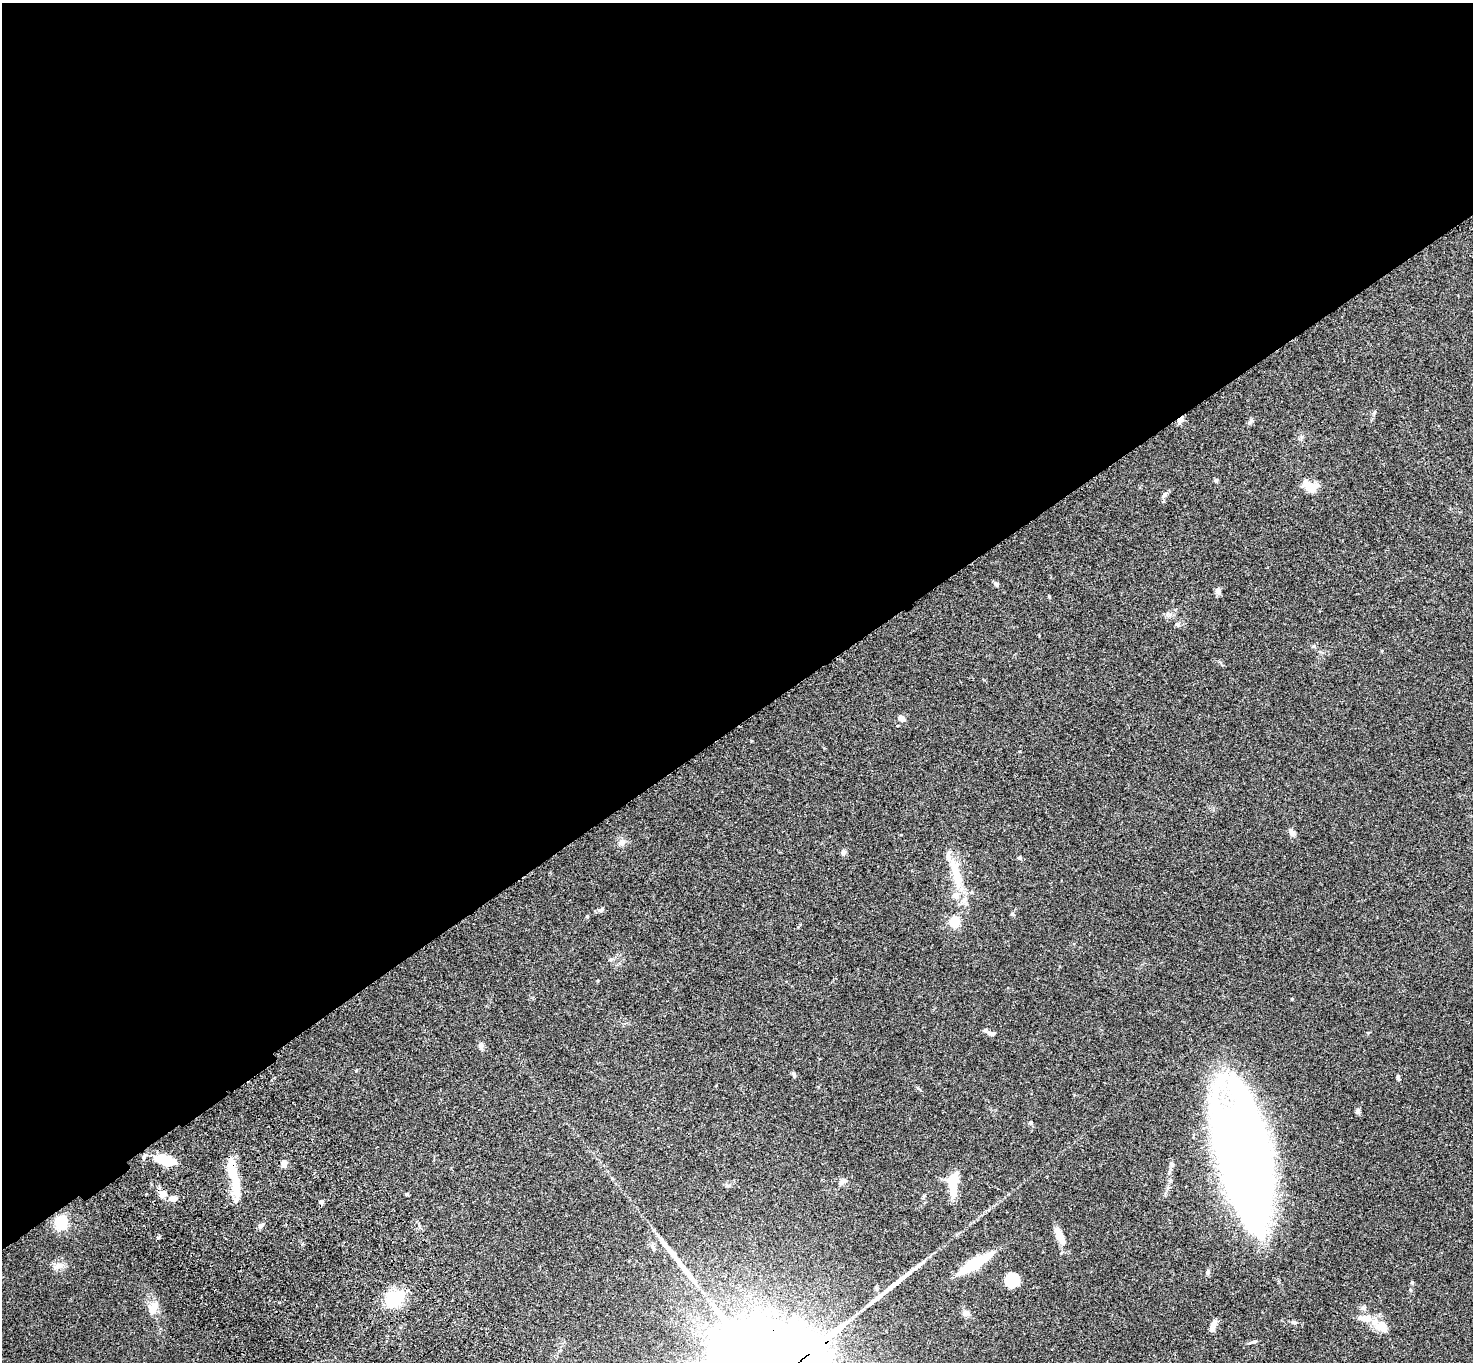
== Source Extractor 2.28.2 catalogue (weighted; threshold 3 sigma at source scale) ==
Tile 2 of 4 x 4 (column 2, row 1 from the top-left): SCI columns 1574-3044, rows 4320-5679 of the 6091 x 6060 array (HDU 1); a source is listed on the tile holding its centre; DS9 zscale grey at full resolution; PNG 1475 x 1364 px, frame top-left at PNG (2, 3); no overlay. Shown black and unused: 53% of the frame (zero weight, under 3 of 4 exposures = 6% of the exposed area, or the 3 px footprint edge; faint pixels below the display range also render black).
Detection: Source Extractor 2.28.2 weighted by HDU 2 'WHT'; one run over the whole footprint, this tile lists its part. Background 0.0792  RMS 0.0059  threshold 0.0263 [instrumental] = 3 sigma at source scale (4.5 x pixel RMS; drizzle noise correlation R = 1.50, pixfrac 1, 0.05/0.05 arcsec/px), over >= 5 px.
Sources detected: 63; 3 inside a brighter object's white glare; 1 cosmic-ray / hot-pixel residue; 2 long thin detections or spike segments (spike, bleed or trail) — not listed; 5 inside a brighter listed object's ellipse — not listed separately; the other 52 listed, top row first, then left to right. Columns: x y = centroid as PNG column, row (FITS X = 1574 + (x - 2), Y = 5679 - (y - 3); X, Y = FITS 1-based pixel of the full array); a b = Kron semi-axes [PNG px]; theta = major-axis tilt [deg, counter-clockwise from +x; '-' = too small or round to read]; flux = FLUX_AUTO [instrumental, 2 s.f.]
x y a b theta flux
1181 420 9 6 40 2.1
1250 421 10 5 42 1.5
1216 480 5 5 - 0.97
1310 488 27 11 -47 7.1
1165 495 10 6 46 1.9
996 584 6 5 - 1.3
1218 591 10 7 -69 2
902 718 8 6 -41 3.3
1292 832 9 6 -45 2.6
622 842 10 8 -87 2.8
843 852 8 6 69 1.6
1019 858 5 4 - 0.8
956 877 31 10 -74 17
601 910 8 6 29 1.5
1013 914 6 4 -21 0.79
587 916 5 4 - 0.75
955 922 10 8 -81 12
991 1033 12 6 -20 2
481 1046 8 7 - 2
794 1075 9 4 -71 1
1398 1077 7 4 82 0.96
1358 1111 7 6 - 1.3
1031 1123 6 4 71 0.75
1242 1151 98 40 -82 710
144 1157 9 4 72 1.4
166 1161 22 11 -12 16
284 1163 7 6 - 3.6
1172 1164 7 6 - 1.5
842 1181 10 6 38 2.2
953 1184 25 10 90 17
236 1185 30 10 -87 15
727 1185 9 4 -27 1.2
163 1193 7 7 - 5.6
407 1194 4 4 - 0.67
173 1199 7 6 - 4
61 1222 6 6 - 82
261 1225 9 6 31 1.6
1060 1236 22 9 -63 6.9
975 1263 39 9 31 27
58 1266 16 8 19 3.9
1207 1272 8 5 74 1.2
1011 1279 16 11 45 9.2
1412 1282 5 4 - 0.65
1410 1290 5 3 - 0.65
395 1298 21 16 28 26
153 1307 15 11 64 6.5
966 1313 8 7 - 2.4
1365 1318 21 9 -9 6.8
1294 1322 7 5 -24 1.2
1213 1326 13 6 68 4
1381 1326 14 11 -25 11
1254 1342 7 4 19 1
Overlapping masked pixels (flux is a lower limit): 1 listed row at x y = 1181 420
Unlisted compact peaks at least as high as the median listed source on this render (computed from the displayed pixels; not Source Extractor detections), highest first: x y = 1313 646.